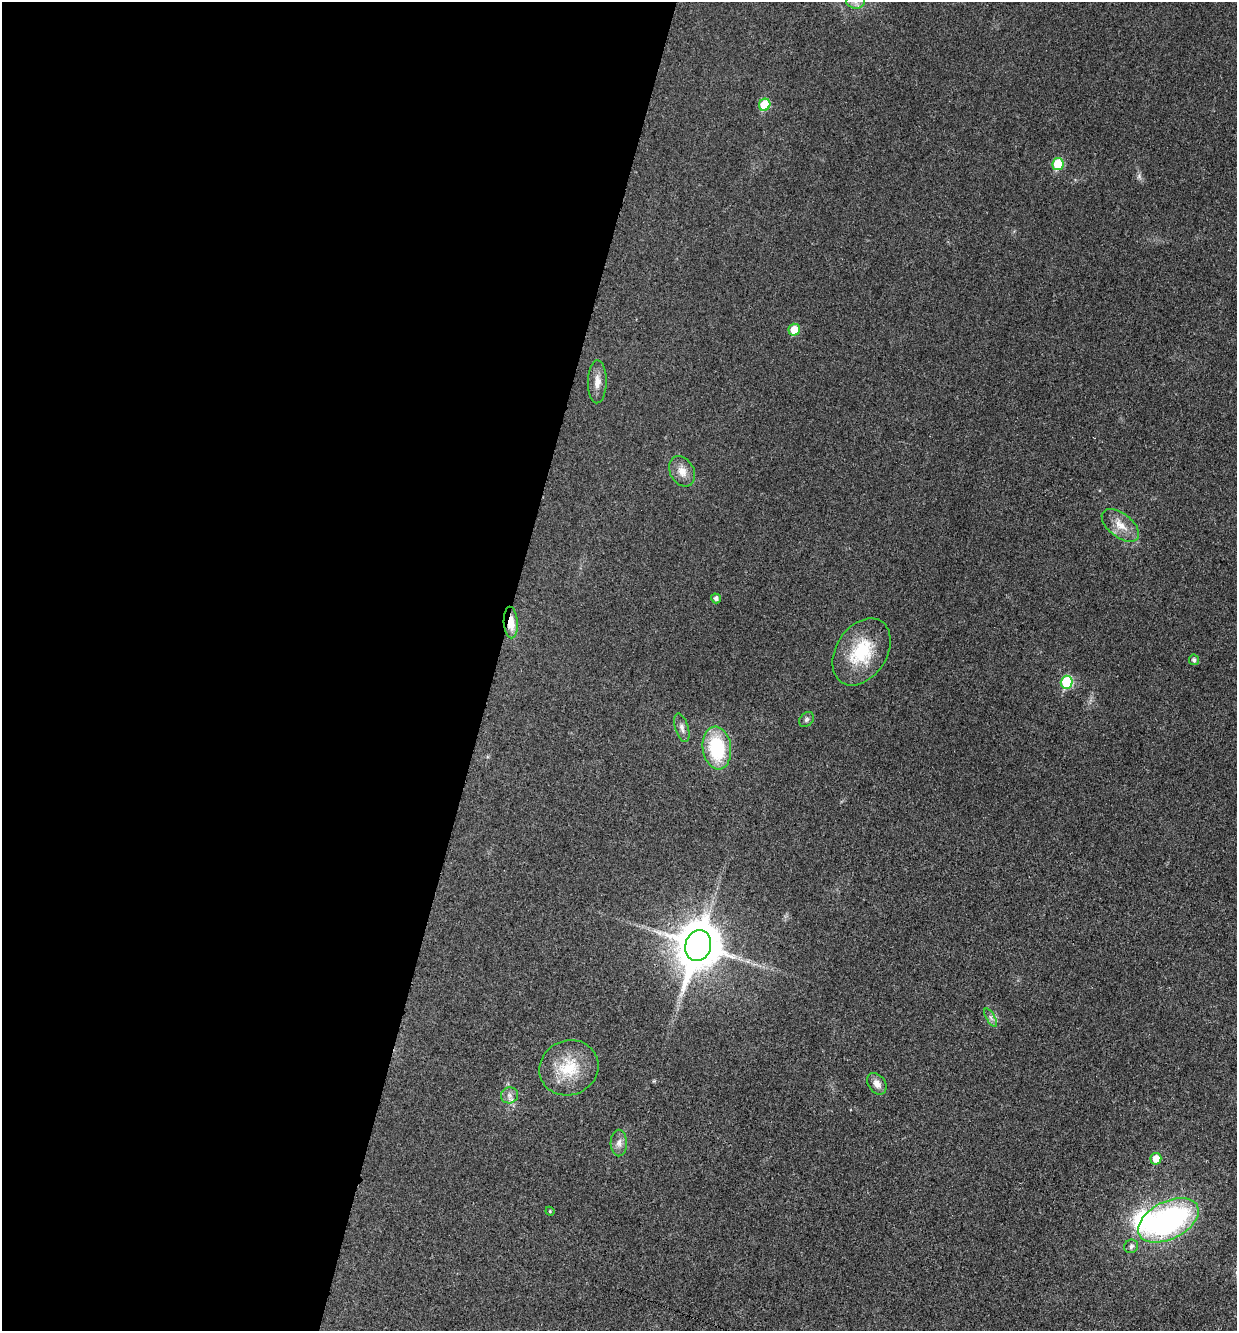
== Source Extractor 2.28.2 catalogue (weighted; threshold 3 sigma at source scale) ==
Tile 5 of 4 x 4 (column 1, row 2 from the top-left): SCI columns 273-1507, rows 2668-3996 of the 5351 x 5330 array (HDU 1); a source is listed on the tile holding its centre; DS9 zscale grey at full resolution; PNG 1239 x 1333 px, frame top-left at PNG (2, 2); each listed source drawn as its Kron ellipse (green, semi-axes under 4 px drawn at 4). Shown black and unused: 40% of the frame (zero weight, under 3 of 4 exposures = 1% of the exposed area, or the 3 px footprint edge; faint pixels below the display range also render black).
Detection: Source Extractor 2.28.2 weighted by HDU 2 'WHT'; one run over the whole footprint, this tile lists its part. Background 0.0553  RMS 0.0054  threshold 0.0241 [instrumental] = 3 sigma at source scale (4.5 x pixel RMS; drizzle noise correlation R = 1.50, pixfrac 1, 0.05/0.05 arcsec/px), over >= 5 px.
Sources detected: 26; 1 inside a brighter listed object's ellipse — not listed separately; the other 25 listed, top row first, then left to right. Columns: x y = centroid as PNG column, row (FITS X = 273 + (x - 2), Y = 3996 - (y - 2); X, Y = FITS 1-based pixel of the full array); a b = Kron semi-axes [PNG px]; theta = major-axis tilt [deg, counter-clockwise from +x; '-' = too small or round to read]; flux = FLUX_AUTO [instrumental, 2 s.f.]
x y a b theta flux
855 2 9 7 -1 2.4
765 105 6 5 - 16
1058 164 6 5 - 22
794 330 6 5 - 11
597 382 21 9 89 5.2
682 471 16 12 -59 5.4
1120 525 22 11 -38 7.9
716 598 5 5 - 1.6
511 622 16 7 -87 8.4
861 652 36 25 57 28
1194 660 5 5 - 1.4
1067 682 6 6 - 32
806 719 8 6 47 1.4
682 728 15 6 -73 2.6
717 748 21 14 -83 35
698 946 16 12 74 2100
991 1018 10 4 -60 1.7
569 1068 30 27 25 22
877 1084 12 8 -54 3.7
509 1095 9 8 - 2.4
619 1143 13 8 89 3.2
1156 1159 6 5 - 6.9
550 1211 4 4 - 0.56
1168 1220 32 18 27 120
1131 1246 7 6 - 1.7
Overlapping masked pixels (flux is a lower limit): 2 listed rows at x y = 511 622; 698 946
Isophote crosses this tile's border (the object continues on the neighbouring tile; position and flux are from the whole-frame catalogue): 1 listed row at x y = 855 2